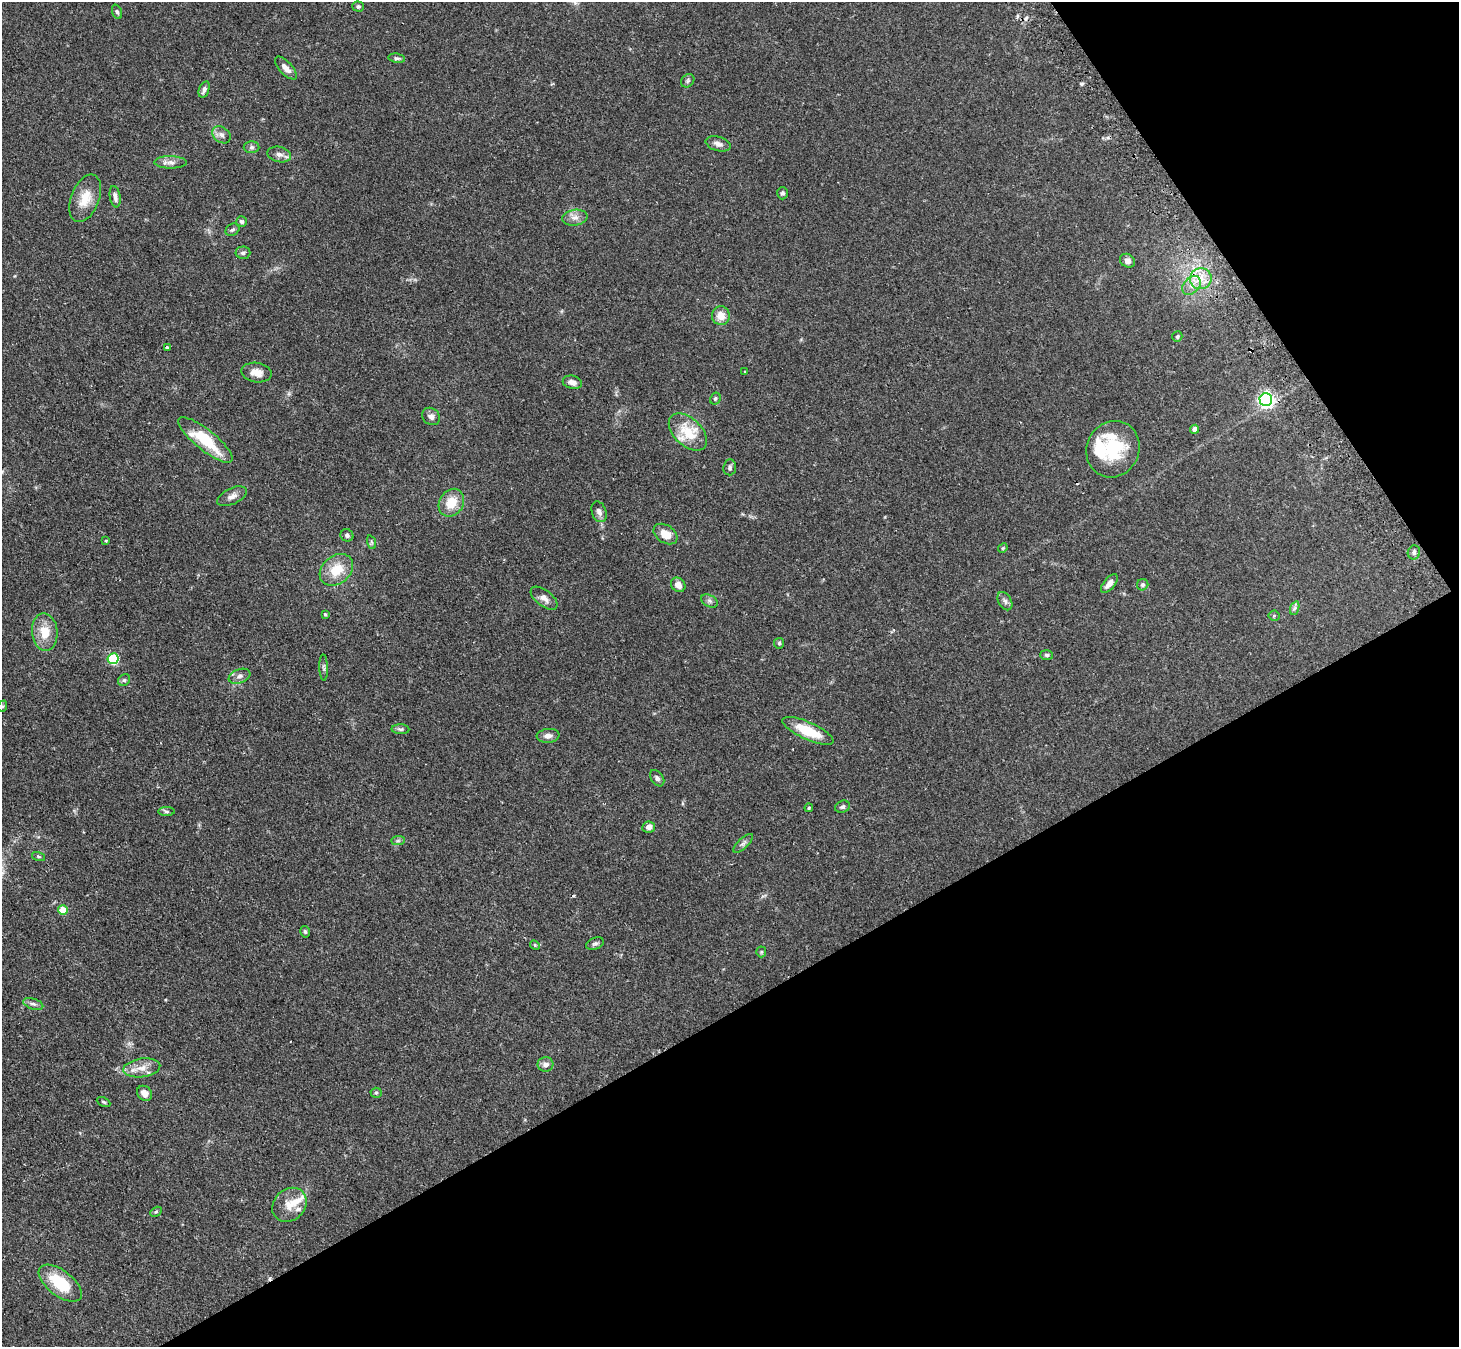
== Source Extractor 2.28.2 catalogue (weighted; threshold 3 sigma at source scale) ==
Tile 12 of 4 x 4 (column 4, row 3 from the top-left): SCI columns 4405-5861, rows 1515-2859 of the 5893 x 5858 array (HDU 1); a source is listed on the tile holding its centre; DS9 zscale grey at full resolution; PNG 1461 x 1349 px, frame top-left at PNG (2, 2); each listed source drawn as its Kron ellipse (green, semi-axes under 4 px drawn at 4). Shown black and unused: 31% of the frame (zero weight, under 2 of 3 exposures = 3% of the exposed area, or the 3 px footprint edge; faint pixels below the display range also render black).
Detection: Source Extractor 2.28.2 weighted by HDU 2 'WHT'; one run over the whole footprint, this tile lists its part. Background 0.106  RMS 0.0065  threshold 0.0291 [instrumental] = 3 sigma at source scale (4.5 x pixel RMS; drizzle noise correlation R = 1.50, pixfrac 1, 0.05/0.05 arcsec/px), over >= 5 px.
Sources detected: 93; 2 cosmic-ray / hot-pixel residue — neither listed nor drawn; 4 inside a brighter listed object's ellipse — not listed separately; the other 87 listed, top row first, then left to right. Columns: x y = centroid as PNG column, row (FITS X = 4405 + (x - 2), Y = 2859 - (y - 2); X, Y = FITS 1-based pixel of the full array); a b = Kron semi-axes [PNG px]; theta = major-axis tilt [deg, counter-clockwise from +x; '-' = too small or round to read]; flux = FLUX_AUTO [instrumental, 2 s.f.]
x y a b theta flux
358 6 6 5 - 1.2
117 12 7 4 -70 1.2
397 58 8 4 -9 1.3
286 68 14 6 -47 4.5
688 81 7 6 - 1.3
204 89 8 5 70 2.2
221 135 10 7 -39 2.7
718 144 13 7 -16 2.9
252 147 8 6 -1 1.6
279 154 12 7 -13 3.1
171 162 16 6 0 3.4
782 193 6 5 - 1.5
115 197 11 5 -81 2.8
85 198 25 14 68 12
575 218 13 8 8 3.8
242 221 5 5 - 1.5
232 230 7 5 33 1.3
243 253 7 6 - 1.7
1127 261 8 6 -34 2.6
1201 279 11 10 - 7.8
1192 285 11 7 44 4.3
721 316 9 9 - 6.5
1177 336 5 5 - 0.92
167 347 3 3 - 1.2
745 371 3 2 - 0.48
257 373 15 9 -10 5.6
572 382 9 6 -14 3.1
715 399 6 5 - 1.1
1266 400 6 6 - 170
431 416 9 8 - 2.6
1195 429 4 4 - 3.8
688 432 23 13 -43 18
205 440 34 10 -39 27
1113 449 29 26 64 34
730 467 8 6 85 1.5
232 496 16 8 25 3.7
451 503 15 12 57 12
599 512 11 7 -70 2.9
665 534 13 8 -34 8.1
347 535 6 6 - 1.6
106 541 3 3 - 0.72
371 542 7 4 -71 1
1003 548 5 4 - 0.66
1414 552 7 6 - 1.9
336 570 18 14 40 14
1109 583 11 5 50 4.3
678 585 8 6 -48 4.7
1143 585 6 5 - 1.6
544 598 15 8 -38 3.8
710 601 9 6 -27 1.9
1005 601 10 6 -59 2.1
1295 608 7 4 70 1.4
325 614 4 4 - 0.86
1274 616 5 5 - 0.81
45 632 19 13 -86 12
779 643 5 5 - 1.1
1046 655 6 5 - 1.1
113 659 5 5 - 48
324 668 13 4 -88 1.6
240 676 11 6 22 2.8
124 680 6 5 - 1.2
3 706 6 4 71 0.75
400 729 9 5 -2 1.3
808 731 28 8 -24 19
548 736 11 7 6 3.5
657 778 9 6 -54 1.7
843 807 7 6 - 1.4
809 808 4 3 - 0.69
166 811 8 4 -1 1.1
649 827 6 5 - 2.9
398 841 7 4 1 1.2
743 843 12 5 44 1.9
39 857 7 3 -19 0.7
63 910 5 5 - 15
305 932 6 4 -73 1.1
595 944 9 6 21 1.5
535 945 5 4 - 0.77
761 952 5 5 - 0.81
33 1004 10 5 -17 1.9
546 1064 8 7 - 3.1
142 1068 18 9 7 6.9
144 1093 8 6 -47 3.8
376 1093 5 5 - 1
104 1102 7 4 -27 0.97
289 1205 18 15 44 9.2
156 1212 6 4 29 0.88
60 1283 25 12 -37 24